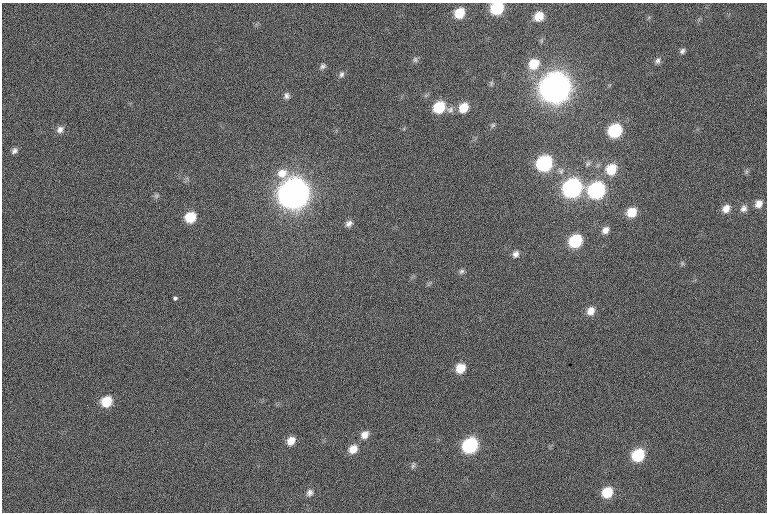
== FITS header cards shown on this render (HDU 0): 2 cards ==
NAXIS1  =                  765 /
NAXIS2  =                  510 /

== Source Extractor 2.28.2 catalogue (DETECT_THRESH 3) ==
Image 765 x 510 px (HDU 0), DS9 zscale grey, 1 PNG px = 1 image px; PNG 769 x 514 px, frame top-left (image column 1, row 510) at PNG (2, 3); no overlay
Background 111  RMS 16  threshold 47.3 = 3 sigma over >= 5 px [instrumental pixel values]
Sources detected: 50; all 50 listed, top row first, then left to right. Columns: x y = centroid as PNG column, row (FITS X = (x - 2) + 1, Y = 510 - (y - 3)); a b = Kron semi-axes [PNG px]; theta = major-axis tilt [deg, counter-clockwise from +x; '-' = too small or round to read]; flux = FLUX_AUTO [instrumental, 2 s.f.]
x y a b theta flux
497 8 9 8 - 5.5e+04
459 13 9 8 - 2.5e+04
539 16 10 8 47 1.6e+04
682 51 7 5 50 2.8e+03
415 60 8 6 -90 2.7e+03
658 61 9 6 69 3.2e+03
534 64 12 11 - 2.4e+04
323 66 9 6 38 3.0e+03
341 74 8 7 - 3.1e+03
491 83 8 4 76 1.9e+03
555 88 13 12 - 1.8e+06
287 96 8 7 - 3.5e+03
439 107 10 9 - 4.0e+04
463 108 10 8 54 2.0e+04
450 110 10 9 - 5.2e+03
493 125 7 5 48 2.1e+03
60 129 10 8 50 5.2e+03
615 131 10 9 - 7.0e+04
14 151 8 7 - 3.5e+03
544 163 10 9 - 1.2e+05
588 164 8 5 49 2.4e+03
611 169 11 10 - 2.5e+04
746 172 8 4 89 1.9e+03
572 188 11 10 - 2.7e+05
597 190 11 10 - 1.6e+05
294 194 13 13 - 1.7e+06
156 196 7 6 - 2.4e+03
759 204 10 8 57 8.2e+03
726 209 10 9 - 8.7e+03
744 209 10 9 - 5.3e+03
631 212 10 9 - 1.9e+04
190 217 9 8 - 2.8e+04
349 223 9 7 37 4.7e+03
605 230 9 7 48 6.1e+03
575 241 10 8 44 6.1e+04
515 254 8 7 - 4.7e+03
682 263 6 5 - 1.6e+03
461 271 8 6 34 2.6e+03
175 298 3 3 - 7.0e+03
591 311 11 9 64 9.2e+03
460 368 9 8 - 1.8e+04
106 401 10 9 - 2.5e+04
365 435 10 8 43 7.6e+03
291 441 10 8 49 1.0e+04
470 445 10 9 - 1.1e+05
353 449 10 8 47 1.1e+04
638 455 10 9 - 5.3e+04
413 465 9 4 72 2.0e+03
607 492 11 9 49 3.0e+04
310 493 9 7 55 4.3e+03
At the frame edge (FLAGS 8, measured only in part): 1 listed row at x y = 497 8